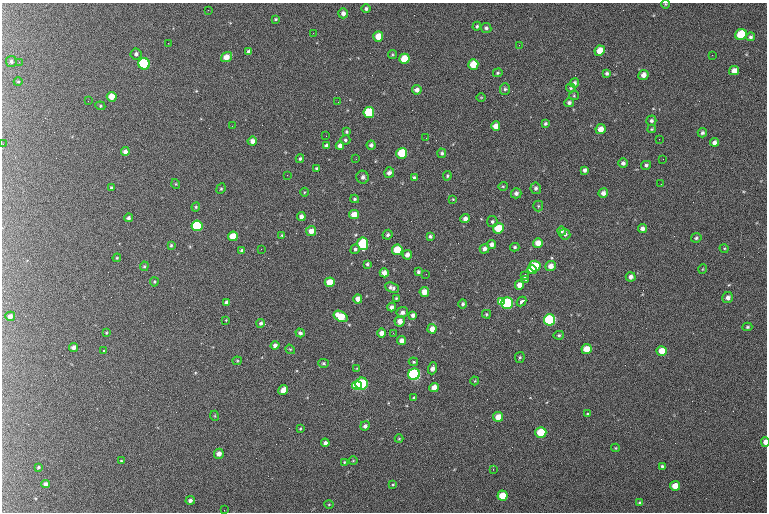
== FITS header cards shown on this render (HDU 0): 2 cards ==
NAXIS1  =                  765 /fastest changing axis
NAXIS2  =                  510 /next to fastest changing axis

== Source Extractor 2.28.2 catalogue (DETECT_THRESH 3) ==
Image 765 x 510 px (HDU 0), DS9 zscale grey, 1 PNG px = 1 image px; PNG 769 x 514 px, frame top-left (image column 1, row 510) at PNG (2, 3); each listed source drawn as its Kron ellipse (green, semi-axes under 4 px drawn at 4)
Background 170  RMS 9.4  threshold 28.1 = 3 sigma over >= 5 px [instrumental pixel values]
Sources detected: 203; all 203 listed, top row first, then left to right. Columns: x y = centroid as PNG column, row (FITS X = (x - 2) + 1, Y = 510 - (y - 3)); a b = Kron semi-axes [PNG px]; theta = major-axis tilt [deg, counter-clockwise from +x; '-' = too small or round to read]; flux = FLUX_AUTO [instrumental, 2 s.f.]
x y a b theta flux
665 4 5 3 - 510
366 9 4 4 - 1300
208 10 2 2 - 460
343 13 5 4 - 2700
275 19 3 3 - 700
477 26 4 4 - 990
486 28 5 5 - 1500
313 33 3 2 - 460
741 35 6 5 - 30000
378 37 5 5 - 9100
750 37 4 4 - 1300
168 43 3 2 - 500
519 45 2 2 - 260
600 51 5 5 - 9500
249 52 4 4 - 2400
136 54 5 5 - 1800
392 54 4 4 - 770
712 55 2 2 - 320
227 57 6 4 38 6000
404 59 5 5 - 17000
11 61 5 5 - 1300
19 62 2 2 - 340
144 64 6 5 - 70000
473 64 5 5 - 15000
734 71 5 4 - 4200
498 73 5 4 - 900
607 73 4 4 - 1100
643 75 5 4 - 3800
18 82 4 4 - 760
575 83 5 4 - 1400
571 88 5 4 - 900
505 89 6 5 - 1200
417 90 5 4 - 2700
574 95 5 4 - 690
112 97 5 5 - 7600
481 97 5 3 - 510
88 101 2 2 - 290
338 102 2 2 - 250
569 103 5 4 - 1600
100 106 5 4 - 880
369 113 5 5 - 32000
651 121 5 5 - 1400
545 123 4 4 - 1100
232 126 2 2 - 460
496 126 5 4 - 5600
600 129 5 4 - 5600
652 129 4 3 - 660
346 132 3 3 - 840
702 133 5 4 - 1300
326 136 2 2 - 280
426 138 2 2 - 270
659 139 2 2 - 610
345 140 5 4 - 1300
252 141 5 4 - 3200
714 142 4 4 - 2600
3 144 2 2 - 320
371 145 4 4 - 1700
326 146 4 4 - 1500
340 146 4 4 - 3300
125 151 4 4 - 2600
402 153 5 5 - 27000
442 153 5 4 - 1300
300 159 4 4 - 1100
356 159 2 2 - 490
663 159 2 2 - 830
623 163 5 5 - 2200
646 165 5 4 - 1400
317 168 4 3 - 990
585 170 4 4 - 2200
389 173 5 5 - 2600
287 175 2 2 - 880
447 176 5 3 - 760
363 177 6 6 - 2700
414 177 3 3 - 1100
176 184 5 3 - 530
661 184 2 2 - 330
503 186 4 4 - 660
112 188 4 3 - 1100
536 188 6 5 - 1600
221 189 5 4 - 810
304 192 4 3 - 520
516 193 5 5 - 2000
603 193 5 4 - 3000
355 199 4 3 - 860
453 199 4 3 - 520
538 206 5 5 - 820
196 207 4 4 - 720
354 214 5 4 - 7100
301 217 4 4 - 2800
128 218 4 4 - 1500
465 219 4 4 - 2400
492 222 5 5 - 1200
197 226 5 5 - 43000
498 228 5 5 - 20000
642 229 4 4 - 2400
311 231 5 5 - 4800
562 231 4 4 - 1200
565 234 5 5 - 1600
282 235 4 4 - 630
388 235 5 4 - 1400
233 236 5 5 - 11000
430 236 4 4 - 1100
696 238 5 4 - 1200
538 243 5 4 - 6800
363 244 6 5 - 38000
492 244 4 4 - 2900
171 245 3 3 - 780
515 247 4 3 - 990
724 248 4 3 - 600
261 249 2 2 - 390
355 249 5 4 - 1300
484 249 5 4 - 2500
242 250 4 3 - 1300
397 250 5 5 - 19000
407 255 5 4 - 3300
117 258 4 3 - 600
367 264 4 3 - 1100
144 266 5 4 - 860
535 266 5 5 - 18000
550 266 5 5 - 4600
703 269 5 3 - 450
532 270 5 4 - 12000
418 272 3 3 - 1100
384 273 4 4 - 4100
426 274 2 2 - 300
525 275 4 3 - 2600
631 277 5 4 - 2800
526 279 3 3 - 970
154 282 4 4 - 660
330 282 5 5 - 11000
519 285 5 4 - 5100
392 288 7 4 -22 2100
424 292 5 4 - 7000
396 298 4 3 - 620
728 298 6 5 - 2500
358 299 4 4 - 3600
501 301 4 4 - 6100
227 302 4 4 - 2300
521 302 5 3 - 7100
507 303 6 6 - 80000
463 304 5 4 - 1400
392 307 4 4 - 2400
402 312 6 5 - 2600
486 314 4 3 - 820
413 315 4 4 - 2200
10 316 5 4 - 3000
341 316 7 5 -30 14000
226 320 3 3 - 410
550 320 6 5 - 71000
400 321 5 5 - 4100
261 323 4 4 - 1600
747 327 5 4 - 860
432 329 5 4 - 4800
106 333 4 3 - 530
300 333 5 3 - 1300
381 333 4 4 - 3800
393 333 2 2 - 300
559 335 5 4 - 930
401 340 4 4 - 3600
275 345 4 4 - 2200
74 348 4 4 - 2800
290 349 5 4 - 710
586 349 5 5 - 10000
104 351 3 2 - 730
662 351 5 5 - 9200
520 357 5 4 - 890
237 361 4 4 - 680
413 362 5 4 - 780
324 363 5 4 - 930
357 368 4 2 - 450
432 368 6 4 71 2700
414 374 6 5 - 130000
475 381 4 4 - 560
362 384 6 6 - 67000
357 385 5 4 - 25000
434 387 5 4 - 7000
283 390 5 4 - 5900
414 398 4 3 - 910
588 414 4 3 - 830
215 416 5 3 - 520
498 417 5 5 - 8300
365 426 5 4 - 2100
300 429 4 3 - 570
541 432 5 5 - 29000
399 439 4 4 - 630
765 442 5 3 - 5200
325 443 4 4 - 2000
615 448 4 4 - 570
219 454 5 5 - 3800
121 461 3 2 - 550
353 461 4 2 - 380
344 462 4 3 - 650
662 466 4 3 - 970
38 467 3 3 - 790
493 469 2 2 - 1700
46 484 4 4 - 2800
393 485 4 3 - 610
675 486 5 5 - 10000
503 496 5 5 - 15000
190 500 4 4 - 2100
640 503 4 3 - 1300
329 504 5 3 - 580
224 510 3 2 - 490
At the frame edge (FLAGS 8, measured only in part): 3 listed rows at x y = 665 4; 3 144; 765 442

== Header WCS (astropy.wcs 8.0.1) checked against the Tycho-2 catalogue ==
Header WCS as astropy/WCSLIB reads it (CRVAL/CRPIX/CD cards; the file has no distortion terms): RA---TAN/DEC--TAN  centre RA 01:46:30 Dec +61:13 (26.63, +61.21 deg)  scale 1.49 arcsec/px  FOV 18.9' x 12.6'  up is +179 deg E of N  parity flipped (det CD > 0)
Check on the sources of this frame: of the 60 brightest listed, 45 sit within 2.0 arcsec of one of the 64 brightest Tycho-2 stars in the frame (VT <= 13.24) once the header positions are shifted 0.09 arcsec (0.02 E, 0.09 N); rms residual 0.67 arcsec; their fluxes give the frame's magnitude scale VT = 21.30 - 2.5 log10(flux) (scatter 0.12 mag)
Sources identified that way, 46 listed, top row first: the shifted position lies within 2.0 arcsec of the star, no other Tycho-2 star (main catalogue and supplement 1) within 4.0 arcsec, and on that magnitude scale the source's flux lands within +1.5 / -3 mag of the star's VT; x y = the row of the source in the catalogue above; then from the Tycho-2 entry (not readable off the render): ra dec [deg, ICRS J2000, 3 dp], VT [Tycho-2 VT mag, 2 dp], TYC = Tycho-2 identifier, HIP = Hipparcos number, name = IAU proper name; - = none
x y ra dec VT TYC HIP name
741 35 26.325 +61.116 10.09 4032-1619-1 - -
378 37 26.635 +61.119 11.41 4032-2650-1 - -
600 51 26.445 +61.124 11.30 4032-1689-1 - -
249 52 26.744 +61.127 12.89 4032-2113-1 - -
227 57 26.764 +61.129 11.85 4032-1709-1 - -
404 59 26.612 +61.128 10.62 4032-1751-1 - -
144 64 26.834 +61.132 9.18 4032-3020-1 8325 -
473 64 26.553 +61.130 10.93 4032-1661-1 - -
112 97 26.862 +61.146 11.44 4032-2778-1 - -
369 113 26.642 +61.151 10.08 4032-2415-1 - -
496 126 26.533 +61.155 12.62 4032-2478-1 - -
600 129 26.444 +61.156 12.68 4032-3047-1 - -
402 153 26.613 +61.167 10.35 4032-2171-1 - -
354 214 26.653 +61.193 11.74 4032-2359-1 - -
197 226 26.787 +61.198 9.65 4032-1477-1 8305 -
498 228 26.529 +61.198 10.56 4032-2137-1 - -
311 231 26.689 +61.200 12.59 4032-2479-1 - -
233 236 26.756 +61.203 11.03 4032-2516-1 - -
538 243 26.495 +61.203 11.81 4032-1213-1 - -
363 244 26.645 +61.205 10.21 4032-1089-1 - -
397 250 26.615 +61.207 10.76 4032-1965-1 - -
535 266 26.497 +61.213 10.59 4032-1893-1 - -
550 266 26.484 +61.213 11.55 4032-2367-1 - -
532 270 26.500 +61.214 10.98 4032-1893-2 - -
631 277 26.415 +61.216 12.28 4032-1659-1 - -
330 282 26.673 +61.221 10.99 4032-1437-1 - -
424 292 26.591 +61.224 11.47 4032-2812-1 - -
358 299 26.648 +61.228 11.81 4032-1819-1 - -
501 301 26.526 +61.228 11.20 4032-3101-1 8239 -
507 303 26.520 +61.228 9.04 4032-2269-1 8239 -
10 316 26.946 +61.237 12.23 4032-2998-1 - -
341 316 26.663 +61.235 11.10 4032-2259-1 - -
550 320 26.484 +61.235 9.05 4032-1601-1 - -
401 340 26.610 +61.244 10.95 4032-1633-1 - -
586 349 26.452 +61.247 11.23 4032-2581-1 - -
662 351 26.387 +61.247 11.87 4032-2955-1 - -
414 374 26.599 +61.258 8.60 4032-2615-1 8260 -
362 384 26.644 +61.262 9.35 4032-3013-1 - -
357 385 26.648 +61.263 10.38 4032-3099-1 - -
434 387 26.582 +61.264 11.79 4032-1531-1 - -
283 390 26.711 +61.266 11.79 4032-2907-1 - -
498 417 26.526 +61.275 11.34 4032-1925-1 - -
541 432 26.489 +61.281 10.27 4032-2021-1 - -
46 484 26.914 +61.306 12.51 4032-2601-1 - -
675 486 26.373 +61.302 11.38 4032-989-1 - -
503 496 26.521 +61.308 10.86 4032-2811-1 - -